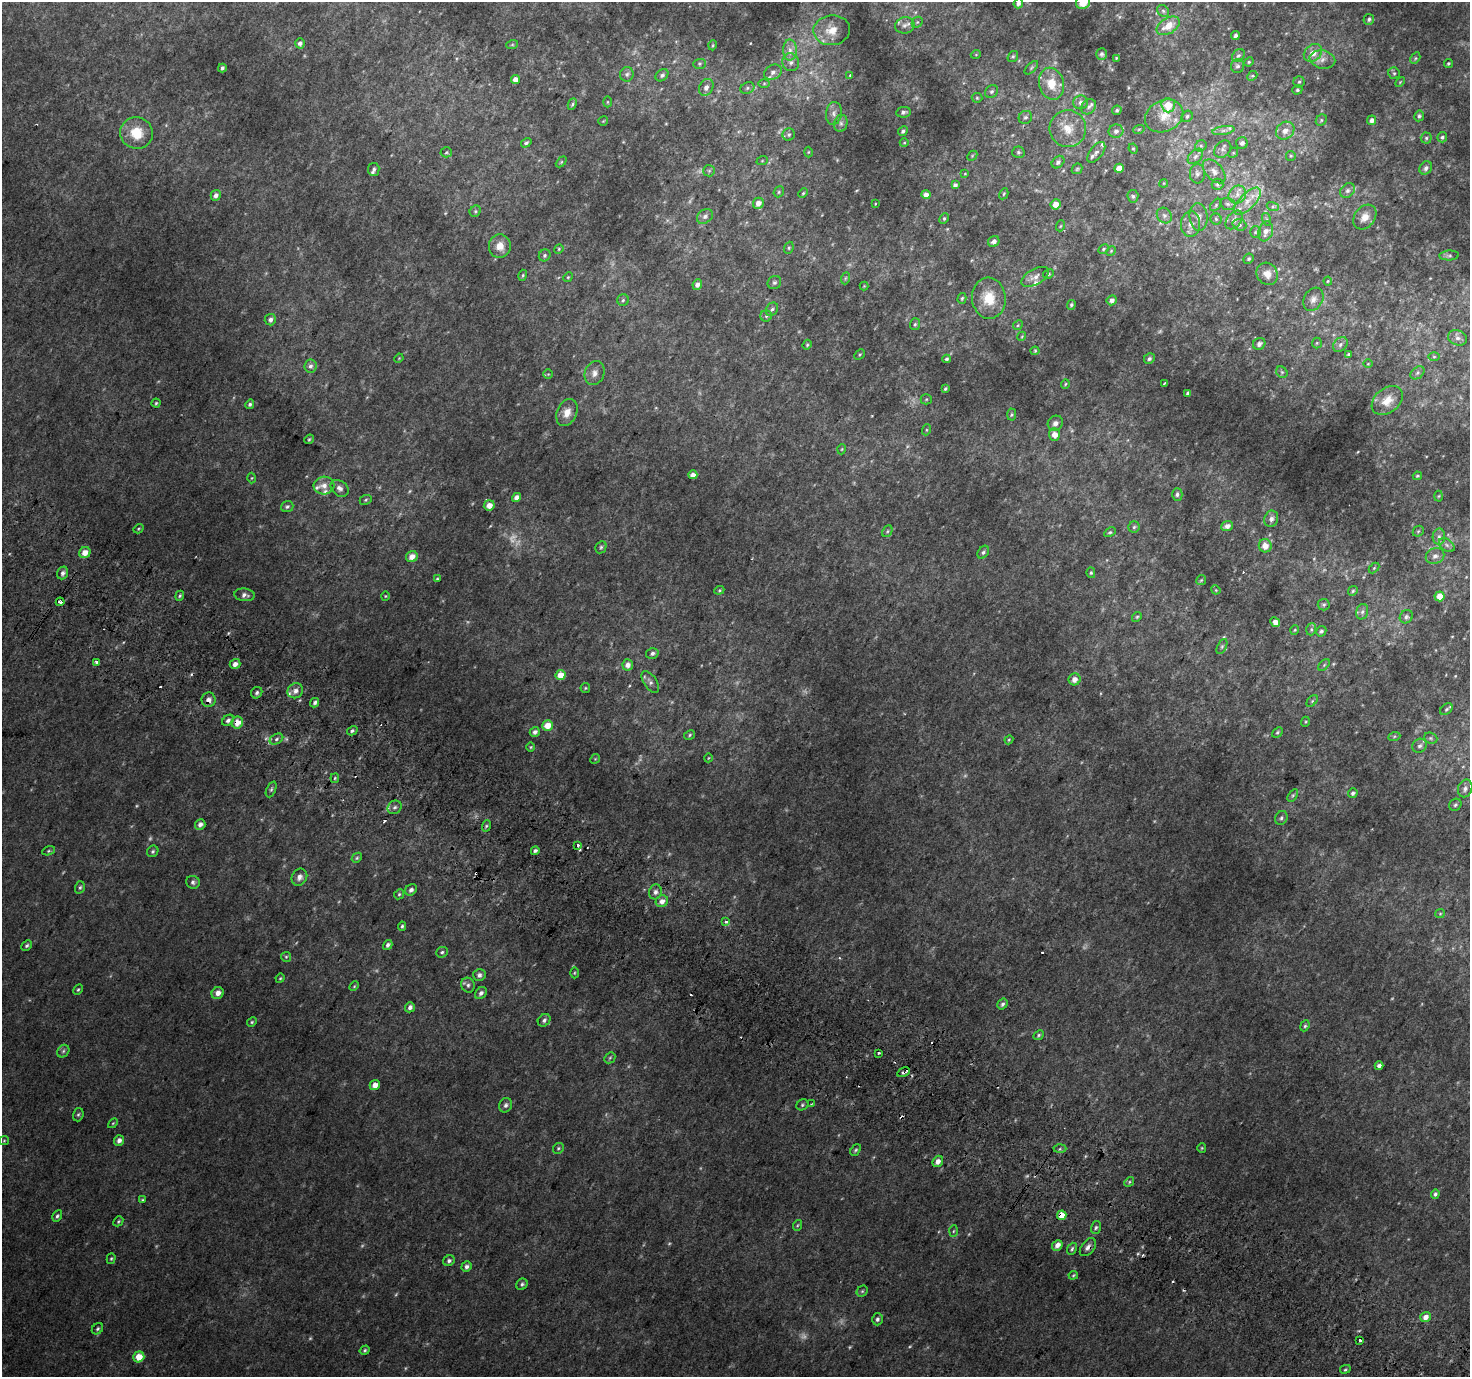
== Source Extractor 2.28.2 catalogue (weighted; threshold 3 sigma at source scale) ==
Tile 6 of 4 x 4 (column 2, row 2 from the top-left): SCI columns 1499-2966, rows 3045-4419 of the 5928 x 6022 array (HDU 1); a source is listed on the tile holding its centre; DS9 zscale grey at full resolution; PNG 1472 x 1379 px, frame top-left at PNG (2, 2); each listed source drawn as its Kron ellipse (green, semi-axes under 4 px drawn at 4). Shown black and unused: <1% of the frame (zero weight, under 2 of 3 exposures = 2% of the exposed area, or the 3 px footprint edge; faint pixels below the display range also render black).
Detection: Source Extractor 2.28.2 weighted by HDU 2 'WHT'; one run over the whole footprint, this tile lists its part. Background 0.0434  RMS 0.012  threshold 0.0548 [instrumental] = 3 sigma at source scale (4.5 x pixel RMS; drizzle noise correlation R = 1.50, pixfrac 1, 0.0396/0.0396 arcsec/px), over >= 5 px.
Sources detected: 415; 29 too faint to see at this stretch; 18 cosmic-ray / hot-pixel residue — neither listed nor drawn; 12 inside a brighter listed object's ellipse — not listed separately; the other 356 listed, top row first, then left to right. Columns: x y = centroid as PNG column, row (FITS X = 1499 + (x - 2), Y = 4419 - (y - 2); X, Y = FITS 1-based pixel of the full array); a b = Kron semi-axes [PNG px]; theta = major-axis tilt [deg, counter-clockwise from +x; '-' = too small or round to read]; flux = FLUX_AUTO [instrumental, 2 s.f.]
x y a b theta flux
1083 2 7 6 - 16
1018 3 5 4 - 4.2
1163 11 6 5 - 2.3
1369 19 5 5 - 2.8
917 22 6 5 - 1.8
905 25 10 8 9 6.3
1168 26 13 7 32 16
832 30 18 15 7 18
1235 36 4 3 - 2.5
300 43 5 4 - 4.6
512 45 6 4 19 1.5
713 45 5 3 - 1.1
790 50 10 7 90 7.5
1313 53 10 8 41 12
976 54 5 3 - 1
1102 54 6 5 - 2.4
1013 56 6 5 - 1.9
1238 56 7 5 42 3.3
1116 58 3 2 - 1
1415 58 6 4 60 1.8
1322 60 13 9 -12 8.7
791 62 9 8 - 5.9
1249 62 5 4 - 1.5
699 64 6 5 - 1.8
1448 64 5 4 - 1.7
1238 66 7 6 - 3.1
222 68 4 3 - 2.3
1031 68 8 4 46 2
773 72 9 7 29 5.8
1394 73 6 6 - 2.2
627 74 7 6 - 3.6
662 75 7 5 38 3.1
850 75 4 3 - 1.2
1252 76 5 4 - 1.7
515 79 4 4 - 10
1299 82 5 5 - 2.1
1400 82 6 3 46 1.2
764 83 6 4 1 1.7
1051 84 16 12 -76 25
706 87 9 7 62 6.2
747 88 7 5 24 2.6
1297 90 5 4 - 1.9
991 91 7 6 - 3.1
977 98 5 5 - 1.7
607 102 5 3 - 1.1
1081 102 7 6 - 4.8
572 104 6 4 63 2.2
1168 105 7 7 - 25
1089 107 8 6 51 4.4
1117 110 5 4 - 2.3
903 112 7 5 9 3.9
834 113 11 8 82 6.2
1164 116 20 15 26 22
1187 116 6 5 - 2.7
1419 116 5 4 - 2.5
1025 117 7 6 - 3.1
1321 120 6 5 - 1.9
1372 120 5 4 - 5.2
603 121 5 3 - 1
841 123 8 6 77 3.9
1068 129 18 18 - 23
1139 129 6 3 19 1.4
1224 130 11 4 9 4.1
903 131 5 4 - 2.6
1116 131 7 6 - 5
1285 131 10 8 39 9.3
137 133 16 16 - 30
789 135 6 6 - 2.7
1442 137 5 5 - 2.4
1426 138 5 5 - 2.1
526 143 6 4 33 2.5
904 143 4 3 - 1
1242 143 6 5 - 4
1201 146 6 5 - 2.3
1133 149 5 4 - 1.6
1223 149 9 7 47 4.5
446 152 6 5 - 1.6
808 152 5 3 - 1.1
1018 152 6 6 - 2.6
1096 152 12 6 53 4.5
1233 153 5 4 - 1.5
972 156 6 4 46 1.4
1195 156 9 5 45 3.9
1291 156 5 4 - 1.6
762 161 6 3 19 1.3
561 162 6 4 45 1.4
1058 162 7 5 45 2.8
1119 168 5 4 - 16
1426 168 7 6 - 4.1
374 169 6 5 - 3
1077 169 6 4 45 1.6
709 171 6 5 - 2
1214 171 14 8 -48 7.9
965 174 4 4 - 1.1
1197 174 10 7 -90 4.9
1164 183 4 3 - 1.1
1218 184 6 5 - 3
955 185 4 4 - 4
1348 191 8 6 45 4.6
779 192 6 5 - 1.9
803 193 5 4 - 1.7
1004 194 6 4 60 1.4
216 195 5 5 - 5.2
926 195 4 4 - 7.6
1237 195 9 8 - 7.9
1133 196 6 5 - 2.4
1247 201 17 7 45 14
758 203 6 5 - 8.3
875 204 3 2 - 0.75
1056 204 5 5 - 9.4
1228 204 8 5 -16 3
1216 205 7 4 47 2.3
1273 207 6 4 -19 2.1
475 211 6 5 - 2.1
1164 215 8 7 - 3.7
705 216 9 6 40 4.6
1198 217 14 9 -84 8.7
1365 217 13 10 51 11
944 218 6 4 64 1.8
1216 219 5 5 - 2.1
1266 219 6 4 -72 2.1
1234 220 10 7 52 5.4
1190 224 13 9 85 8.4
1239 225 7 5 -20 3.2
1060 226 5 3 - 1.3
1266 231 10 7 70 7.8
1255 232 6 5 - 2
994 241 6 5 - 5.4
500 246 12 11 - 13
789 248 6 4 69 1.8
559 249 5 4 - 1.3
1104 249 6 4 29 1.8
1111 251 5 4 - 1.3
545 255 6 5 - 2.3
1449 255 10 5 4 2.7
1248 259 5 4 - 2
1048 274 5 4 - 2
1267 274 11 10 - 9.4
523 275 5 4 - 1.5
568 277 5 4 - 1.3
1035 277 15 8 28 7.6
846 278 6 4 70 1.6
1328 281 4 4 - 1.3
774 282 7 6 - 2.7
697 284 5 5 - 5
864 286 4 4 - 1.1
962 298 5 4 - 1.6
989 298 20 17 -84 27
1313 299 12 9 58 7.5
623 300 6 5 - 2.2
1112 300 5 5 - 5.5
1071 305 5 4 - 2.4
772 309 7 5 55 3.1
766 316 6 6 - 2.3
270 320 5 5 - 3.9
915 324 6 5 - 1.9
1018 325 5 4 - 1.5
1022 336 4 3 - 1.1
1458 338 9 7 -20 4.8
1317 343 5 5 - 1.6
1259 344 6 5 - 4.2
807 345 5 4 - 1.5
1340 345 8 6 47 4.2
1035 351 4 4 - 1.5
1348 354 4 3 - 1.7
860 355 6 4 45 1.5
1434 357 5 3 - 1.4
399 358 5 3 - 0.98
947 359 4 4 - 2.2
1149 359 6 5 - 2.9
1368 364 4 3 - 0.86
310 366 6 6 - 4.2
1282 372 6 5 - 2.2
594 373 12 9 67 7.8
1418 373 8 5 42 2.7
548 374 5 4 - 1.5
1065 384 5 4 - 1.4
1164 384 3 3 - 4
945 389 4 3 - 1.9
1188 393 4 3 - 4.1
926 399 5 5 - 1.6
1387 401 17 12 40 15
156 403 4 4 - 1.6
250 404 5 4 - 2.7
567 412 14 9 66 12
1012 415 6 4 88 1.9
1055 423 8 7 - 5.4
926 430 5 3 - 1.3
1054 435 6 5 - 11
309 439 5 4 - 1.5
842 449 5 3 - 1.1
693 475 4 4 - 6.5
1417 476 4 3 - 1.5
252 478 5 3 - 1.1
324 486 10 9 - 8.8
340 488 10 7 -37 5.8
1177 494 6 5 - 2.7
1439 496 5 3 - 1.1
516 497 4 4 - 7
366 500 6 4 23 2
489 505 5 5 - 11
287 507 6 5 - 2.5
1271 519 8 6 70 5.7
1227 526 6 5 - 6.6
1134 527 6 5 - 2.2
138 529 5 3 - 1.3
887 531 6 4 61 2
1418 531 6 5 - 1.7
1110 532 6 4 28 1.8
1439 537 8 6 86 4.2
1447 545 9 5 -37 3.7
1265 546 7 6 - 11
601 547 6 5 - 2.2
85 552 6 5 - 12
983 552 7 5 53 2.8
1435 556 9 7 22 5.4
412 557 6 5 - 9.6
1374 568 6 4 45 1.5
62 573 6 5 - 4.3
1091 573 5 4 - 1.7
437 579 4 3 - 1.5
1201 580 5 5 - 1.5
719 590 5 4 - 1.5
1216 590 5 4 - 1
1353 591 5 4 - 1.9
245 595 10 6 -6 4.8
180 596 5 4 - 1.9
385 596 4 4 - 1.2
1440 596 5 5 - 16
60 602 4 3 - 4.7
1324 605 6 6 - 2.3
1362 612 8 6 74 3.4
1137 617 5 4 - 1.7
1406 617 7 6 - 3.1
1275 622 5 4 - 9.5
1311 629 6 5 - 2.5
1295 630 5 4 - 1.4
1321 631 5 5 - 3.1
1222 646 8 4 63 2.2
652 653 6 5 - 3.7
96 662 4 3 - 7.9
235 664 5 5 - 6.4
628 665 6 5 - 7.5
1324 665 7 4 46 1.8
560 675 5 5 - 16
1075 679 6 6 - 8.1
650 682 12 6 -56 4.6
585 688 5 4 - 1.4
295 691 8 7 - 6.4
257 693 6 5 - 3.6
209 700 7 7 - 6.3
1312 701 7 4 45 1.8
315 703 5 4 - 3
1446 709 7 5 41 2.4
228 720 6 5 - 3.5
1305 722 5 3 - 1.2
237 723 6 5 - 15
548 725 5 5 - 19
352 731 5 4 - 2.4
535 732 5 5 - 5.1
1277 732 6 4 41 1.8
690 735 6 4 30 1.6
1394 737 6 4 20 1.8
1431 738 7 5 -20 2.2
276 739 7 5 29 3
1009 740 4 4 - 1.3
1420 746 7 6 - 3.8
531 747 5 3 - 1.1
708 758 4 3 - 0.87
595 759 5 4 - 1.2
335 778 5 4 - 1.4
1465 788 9 7 68 5
271 789 8 4 66 2.6
1353 793 5 4 - 2.9
1293 795 7 4 58 2
1455 805 6 5 - 2.7
395 807 7 6 - 3.2
1281 818 7 6 - 2.9
200 824 5 5 - 5.8
486 826 6 3 71 1.9
578 845 3 3 - 2.7
49 851 6 4 20 1.6
153 851 6 5 - 2.2
535 851 4 4 - 2.9
357 858 5 4 - 1.8
299 877 9 7 59 6.2
193 882 7 6 - 3.2
80 887 6 4 72 2.1
411 890 6 5 - 4.3
655 892 7 6 - 5.3
399 894 5 4 - 1.9
662 901 6 5 - 8.4
1440 914 5 4 - 1.4
726 922 4 3 - 5.5
402 926 5 4 - 1.9
388 945 5 4 - 3.3
27 946 6 4 44 2.4
442 952 6 5 - 2.4
286 957 5 5 - 1.6
574 973 5 3 - 1.2
479 975 6 6 - 3.9
280 978 5 4 - 1.4
468 985 7 6 - 3.5
354 986 5 4 - 1.3
78 990 5 4 - 1.6
218 993 6 5 - 8
481 993 7 5 46 3.8
1002 1004 6 4 56 2.9
410 1007 5 4 - 4.5
544 1020 7 5 44 3.1
252 1022 5 4 - 1.6
1305 1026 6 4 66 1.8
1039 1035 6 4 42 1.9
63 1051 7 5 48 2.6
878 1053 3 3 - 3.2
610 1058 6 5 - 1.8
1379 1066 4 4 - 3.8
903 1072 6 3 29 5.4
375 1085 5 4 - 9.4
811 1104 3 2 - 1
505 1105 7 6 - 3.7
802 1105 6 5 - 2
78 1115 7 5 72 2.2
113 1123 6 3 44 1.3
119 1140 5 5 - 5.4
4 1141 5 4 - 1.3
558 1148 6 5 - 2
1202 1148 5 4 - 1.3
1060 1149 6 4 2 2.1
856 1150 6 4 51 2.1
938 1161 6 5 - 7.7
1129 1182 5 4 - 1.6
1435 1194 5 4 - 3.2
142 1200 4 3 - 1.3
1062 1215 5 4 - 16
57 1216 6 4 60 2.6
118 1221 5 4 - 1.6
798 1225 5 3 - 1.4
1096 1227 7 5 72 2.4
953 1231 6 4 87 1.7
1057 1245 6 4 48 7.8
1088 1247 10 6 51 5.4
1072 1249 6 4 68 2.4
111 1259 5 4 - 1.6
449 1261 6 5 - 3.1
466 1267 5 5 - 3.2
1073 1275 5 3 - 1.3
522 1284 6 5 - 2.5
862 1291 6 5 - 2.1
1426 1317 5 5 - 8.5
877 1319 6 5 - 2.9
97 1329 6 5 - 2.1
1360 1340 3 3 - 6
365 1350 5 4 - 1.8
139 1357 6 5 - 19
1345 1369 5 4 - 1.6
Overlapping masked pixels (flux is a lower limit): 5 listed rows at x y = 209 700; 237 723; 903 1072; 1062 1215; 1088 1247
Isophote crosses this tile's border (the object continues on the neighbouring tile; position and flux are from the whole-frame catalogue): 2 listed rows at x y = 1083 2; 1018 3